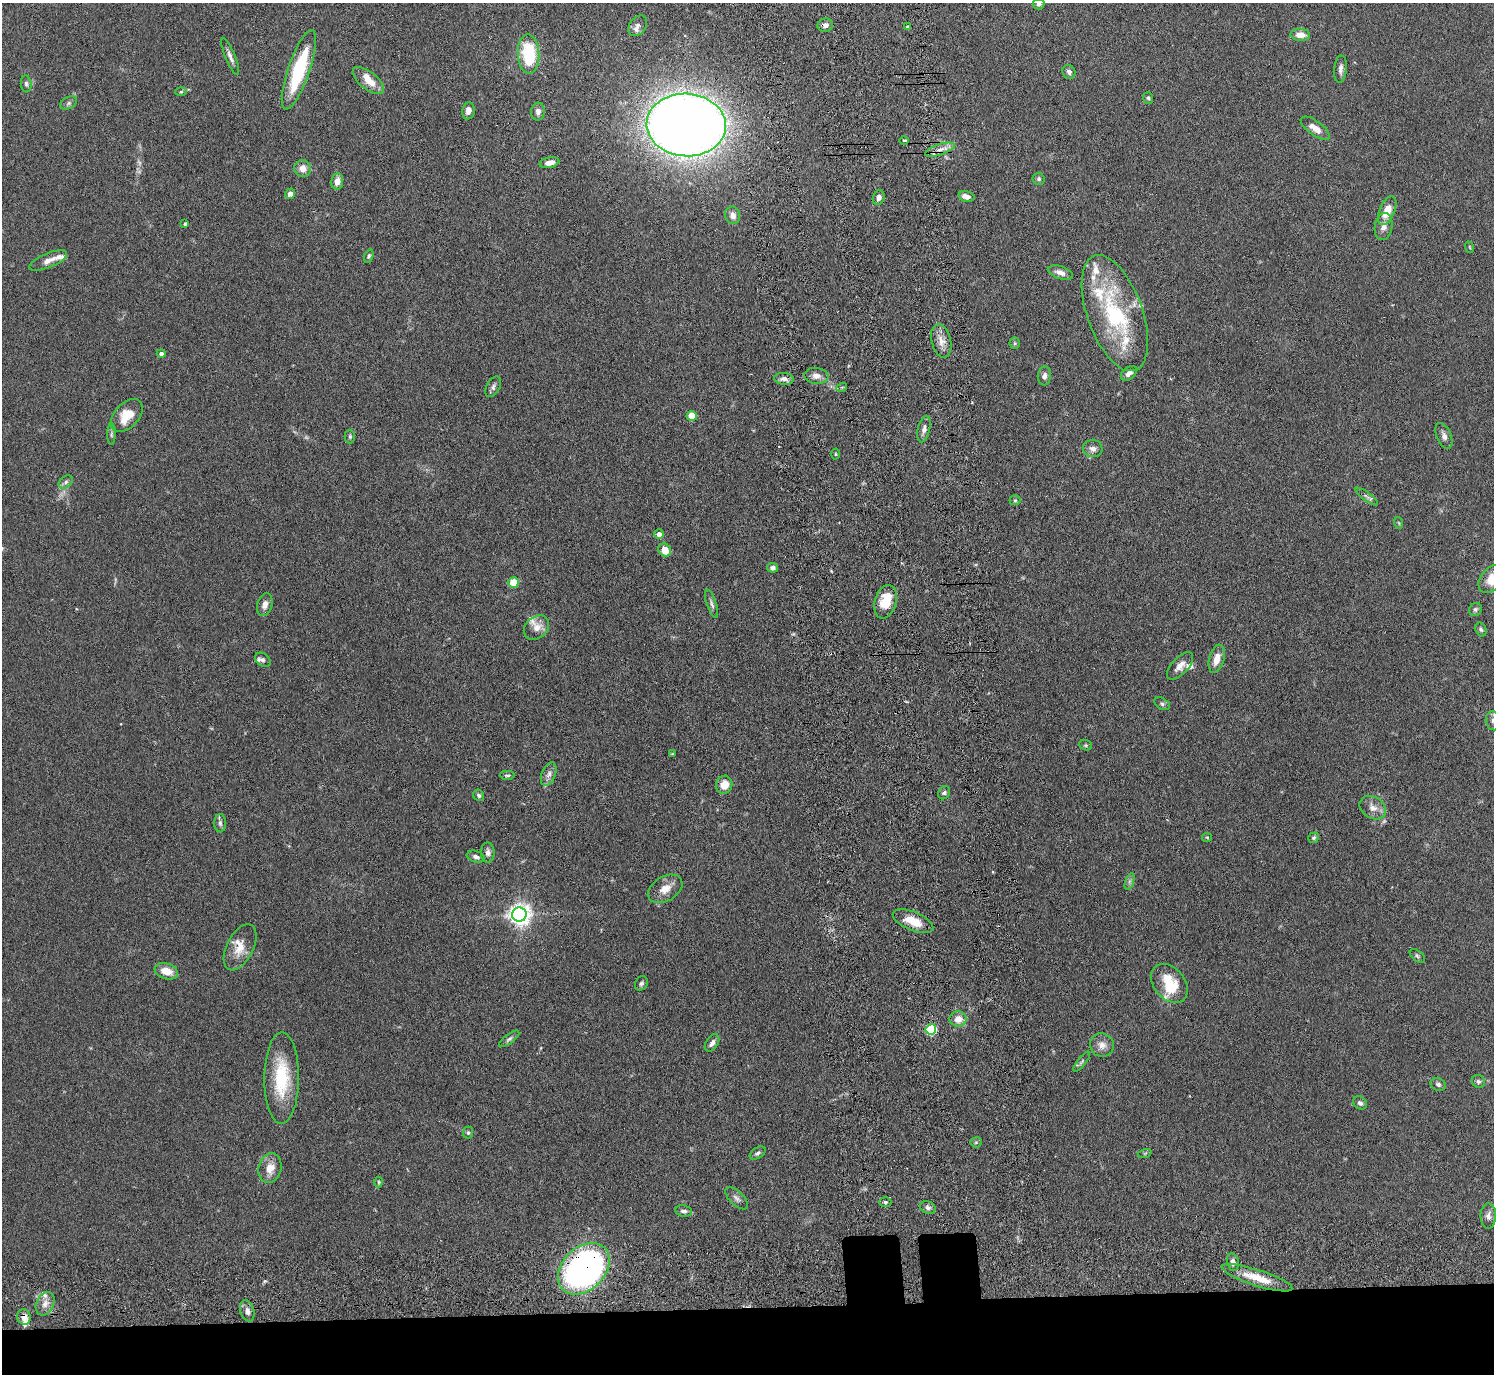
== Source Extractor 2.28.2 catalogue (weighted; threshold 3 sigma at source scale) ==
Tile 8 of 3 x 3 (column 2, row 3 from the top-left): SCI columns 1575-3066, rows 193-1564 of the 4639 x 4599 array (HDU 1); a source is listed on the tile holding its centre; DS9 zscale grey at full resolution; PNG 1496 x 1376 px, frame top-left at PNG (2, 3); each listed source drawn as its Kron ellipse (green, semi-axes under 4 px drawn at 4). Shown black and unused: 5% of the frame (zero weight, under 3 of 6 exposures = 7% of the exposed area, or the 3 px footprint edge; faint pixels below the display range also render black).
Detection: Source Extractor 2.28.2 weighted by HDU 2 'WHT'; one run over the whole footprint, this tile lists its part. Background 0.109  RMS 0.0045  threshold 0.0186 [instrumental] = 3 sigma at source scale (4.09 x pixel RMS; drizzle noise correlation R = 1.36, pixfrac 0.8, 0.05/0.05 arcsec/px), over >= 5 px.
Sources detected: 140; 3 too faint to see at this stretch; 1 inside a brighter object's white glare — neither listed nor drawn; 13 inside a brighter listed object's ellipse — not listed separately; the other 123 listed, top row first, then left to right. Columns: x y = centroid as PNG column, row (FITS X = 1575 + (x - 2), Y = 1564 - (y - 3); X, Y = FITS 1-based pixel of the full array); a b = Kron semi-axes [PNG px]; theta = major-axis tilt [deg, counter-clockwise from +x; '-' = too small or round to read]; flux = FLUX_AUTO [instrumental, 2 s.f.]
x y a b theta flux
1038 4 6 5 - 1.2
825 25 8 6 14 2
638 26 11 8 52 2.2
907 27 3 3 - 0.6
1300 35 10 6 -3 4.4
529 54 20 10 -87 24
230 57 20 5 -68 2.1
1341 69 13 6 85 2
299 70 42 11 71 30
1069 72 7 6 - 1.6
368 80 19 8 -39 6.1
26 84 8 5 -83 0.99
181 92 5 3 - 0.49
1148 98 6 5 - 0.71
69 103 9 6 28 1
468 111 8 6 80 2.4
538 112 9 6 86 2.1
686 125 40 31 -3 680
1315 128 17 7 -36 4
904 140 5 3 - 0.51
940 150 15 5 17 2.8
549 163 10 5 12 3.2
303 168 8 8 - 3.3
1039 179 6 6 - 0.94
337 181 8 6 81 3.2
290 194 5 5 - 2
966 196 8 5 -16 2.7
879 197 7 5 68 1.5
1387 211 15 7 67 6.5
733 215 9 7 -74 2.5
185 224 3 3 - 0.77
1384 227 14 8 79 2.8
1469 247 6 3 -70 0.41
369 256 7 4 68 0.69
48 260 20 7 23 3.5
1060 273 13 6 -18 2.6
1115 313 61 27 -70 47
941 341 17 9 -76 4
1015 343 5 5 - 0.56
161 354 4 4 - 1.2
1129 373 9 6 37 1.9
816 376 12 8 -7 2.7
1044 376 9 6 82 1.8
784 379 10 6 -6 1.7
493 387 11 6 61 1.4
842 387 5 3 - 0.4
127 415 19 12 47 9.1
692 416 5 5 - 11
924 429 13 6 77 2
111 434 11 4 89 0.91
350 436 7 5 -90 0.75
1444 436 14 7 -67 2
1093 449 9 8 - 2.3
835 454 5 3 - 0.45
66 482 8 5 38 1.2
1366 496 13 3 -37 1.1
1015 500 5 5 - 0.56
1399 523 6 3 -71 0.47
659 534 5 4 - 2.2
665 550 7 6 - 5.9
772 568 5 5 - 1.6
1492 579 16 11 46 8.6
513 583 5 5 - 13
886 602 17 10 73 11
712 604 15 4 -71 1.4
265 605 12 7 74 2.8
1475 609 7 6 - 0.96
536 628 14 10 41 4.1
1481 630 7 5 -71 0.87
1217 659 14 7 74 4.8
263 660 8 6 -39 1.2
1180 666 17 8 47 3.2
1162 704 8 5 -32 0.95
1493 721 9 7 -77 1.7
1086 745 6 5 - 0.65
672 754 4 4 - 0.36
549 774 12 7 68 2.1
507 775 7 4 0 0.73
724 785 9 8 - 5.5
944 793 7 5 57 0.96
479 795 6 5 - 0.8
1373 808 14 10 -33 3.6
220 823 9 6 -88 1.2
1207 837 5 4 - 0.44
1314 838 6 4 38 0.75
488 852 10 7 -88 1.8
476 857 9 5 -18 1.6
1129 881 9 4 71 1
665 889 19 12 31 5.1
519 914 7 7 - 280
913 921 21 9 -23 8.6
240 947 25 13 63 6.8
1417 956 9 5 -38 0.84
166 971 12 7 -20 5.4
641 983 7 6 - 1
1169 983 22 15 -50 14
958 1019 8 7 - 4.9
931 1029 5 5 - 33
509 1039 12 4 37 1.1
712 1043 10 6 57 1.9
1102 1045 12 11 - 3.2
1082 1062 12 3 52 0.84
282 1078 46 17 90 23
1478 1081 7 6 - 0.92
1438 1084 8 6 -22 1.3
1360 1103 7 6 - 1.2
468 1133 6 5 - 0.74
976 1142 5 5 - 0.62
758 1153 9 5 34 1.1
1145 1153 7 4 19 0.61
270 1168 15 11 73 5
379 1182 5 3 - 0.48
737 1198 14 7 -44 1.6
885 1202 6 5 - 0.92
928 1208 8 6 -22 1.3
684 1211 8 6 -9 1.5
1488 1216 13 7 89 2.1
1233 1262 9 6 -78 2
584 1269 30 21 45 180
1257 1278 37 8 -18 9.2
45 1304 12 8 66 3.3
247 1311 11 7 -72 2.4
24 1317 8 6 -69 3.4
Overlapping masked pixels (flux is a lower limit): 2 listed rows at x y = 584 1269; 24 1317
Isophote crosses this tile's border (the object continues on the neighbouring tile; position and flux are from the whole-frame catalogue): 3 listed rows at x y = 1038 4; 1492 579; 1493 721